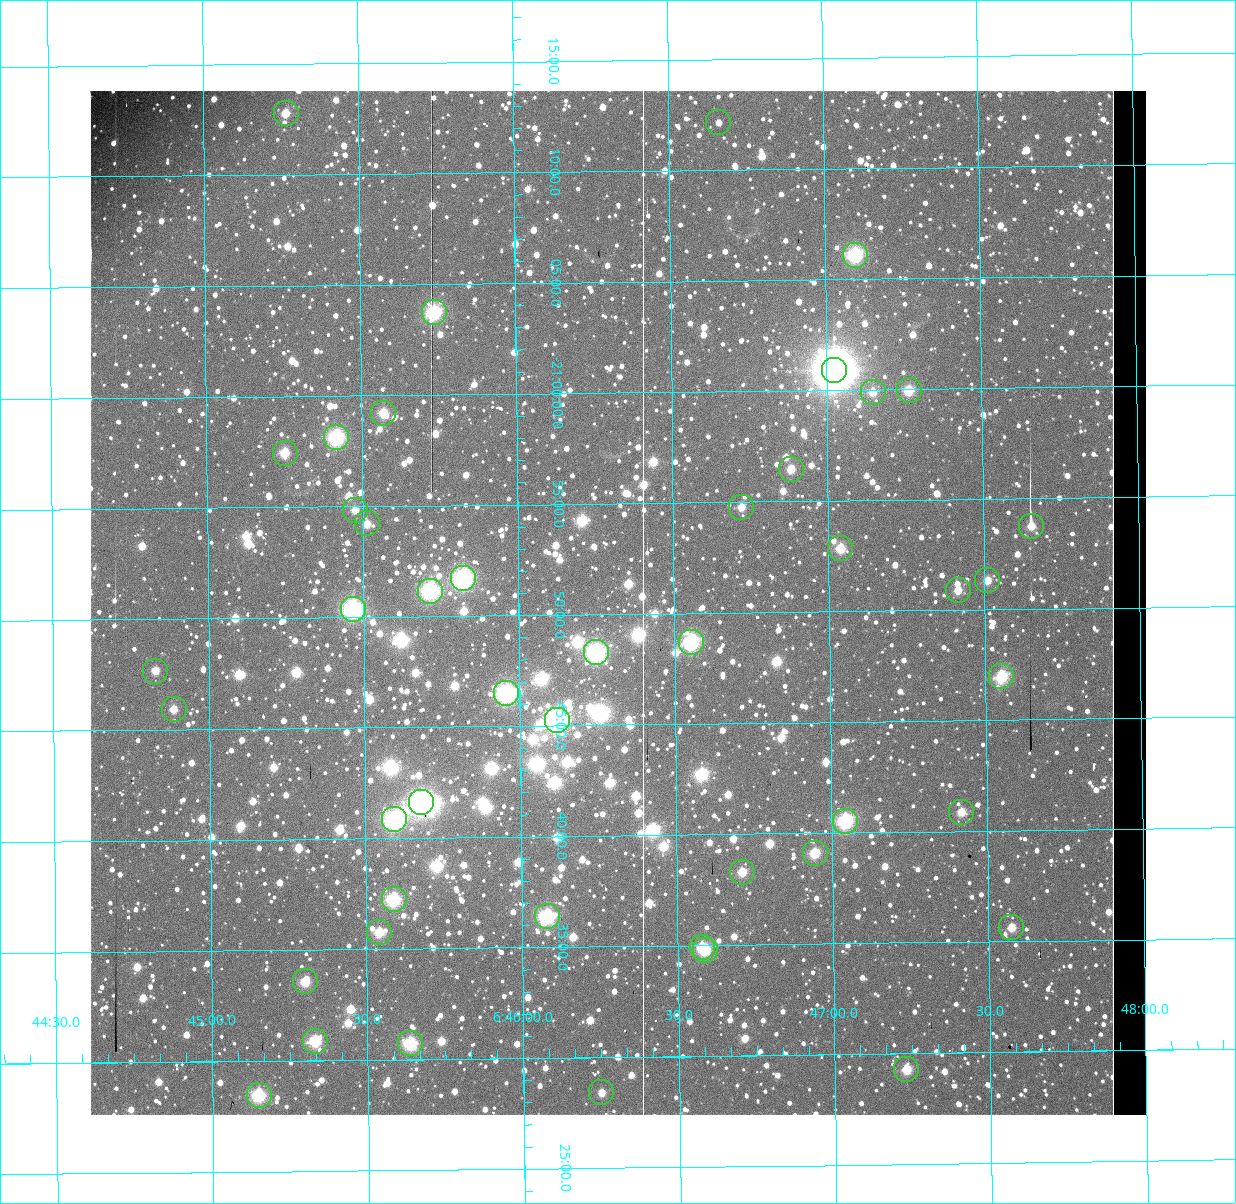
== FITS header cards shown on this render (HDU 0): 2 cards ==
NAXIS1  =                 1056 / Axis length
NAXIS2  =                 1024 / Axis length

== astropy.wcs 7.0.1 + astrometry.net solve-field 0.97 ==
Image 1056 x 1024 px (HDU 0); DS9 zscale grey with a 90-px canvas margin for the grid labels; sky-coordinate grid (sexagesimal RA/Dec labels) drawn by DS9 from the SOLVED WCS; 46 Tycho-2 reference stars matched to detected sources circled (green)
Header WCS: none
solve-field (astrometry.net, Tycho-2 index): SOLVED blind (the file carries no WCS)
Solved WCS: RA---TAN-SIP/DEC--TAN-SIP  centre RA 06:46:19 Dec -20:51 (101.58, -20.84 deg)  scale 2.71 arcsec/px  FOV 47.7' x 46.2'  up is +179 deg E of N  parity normal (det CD < 0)
(file carries no celestial WCS; the grid is the blind solution)
Tycho-2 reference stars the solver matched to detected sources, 46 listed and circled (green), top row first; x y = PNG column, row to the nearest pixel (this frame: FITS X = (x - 91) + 1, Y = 1024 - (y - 91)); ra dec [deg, ICRS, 3 dp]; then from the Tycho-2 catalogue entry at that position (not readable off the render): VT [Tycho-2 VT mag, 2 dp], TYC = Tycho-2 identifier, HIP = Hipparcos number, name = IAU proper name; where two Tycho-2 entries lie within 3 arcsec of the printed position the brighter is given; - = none
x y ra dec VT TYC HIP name
287 113 101.316 -21.213 10.66 5961-3092-1 - -
719 122 101.665 -21.203 11.35 5961-3349-1 - -
856 255 101.774 -21.102 7.91 5961-1426-1 - -
435 312 101.434 -21.062 7.97 5961-2270-1 - -
835 370 101.756 -21.015 6.03 5961-3333-1 32504 -
910 390 101.816 -20.999 10.13 5961-1866-1 - -
874 392 101.787 -20.998 10.88 5961-3111-1 - -
384 413 101.393 -20.987 10.28 5961-3034-1 - -
337 437 101.354 -20.969 8.76 5961-818-1 - -
286 453 101.313 -20.958 10.27 5961-1766-1 - -
792 469 101.721 -20.941 10.62 5961-1540-1 - -
742 507 101.680 -20.913 11.15 5961-1214-1 - -
356 510 101.369 -20.914 10.45 5961-1572-1 - -
368 523 101.379 -20.904 10.64 5961-2674-1 - -
1032 526 101.913 -20.896 10.72 5961-2158-1 - -
841 548 101.760 -20.881 10.32 5961-368-1 - -
464 578 101.456 -20.862 8.27 5961-1358-1 - -
988 580 101.878 -20.855 11.04 5961-1570-1 - -
959 590 101.854 -20.848 11.17 5961-962-1 - -
431 591 101.429 -20.853 7.54 5961-362-1 32393 -
354 609 101.367 -20.840 8.23 5961-2850-1 - -
692 642 101.639 -20.812 7.87 5961-2866-1 32467 -
597 652 101.562 -20.805 8.40 5961-2204-1 32440 -
156 671 101.207 -20.795 10.99 5961-1468-1 - -
1002 676 101.888 -20.783 9.38 5961-2236-1 - -
507 693 101.489 -20.775 7.05 5961-3331-1 32406 -
175 709 101.222 -20.766 10.87 5961-3166-1 - -
558 720 101.530 -20.754 7.32 5961-3329-1 32426 -
422 802 101.420 -20.694 7.79 5961-3346-1 - -
962 812 101.854 -20.681 10.70 5961-2830-1 - -
395 819 101.398 -20.681 8.35 5961-3326-1 32390 -
846 821 101.761 -20.676 8.31 5961-3335-1 - -
816 853 101.736 -20.652 10.07 5961-3073-1 - -
743 872 101.677 -20.638 10.49 5961-2780-1 - -
395 899 101.397 -20.621 9.06 5957-285-1 - -
548 916 101.520 -20.607 7.91 5957-811-1 32422 -
1012 927 101.893 -20.594 10.60 5957-359-1 - -
380 932 101.385 -20.596 10.31 5957-1389-1 - -
703 947 101.644 -20.582 10.35 5957-2794-1 - -
706 950 101.647 -20.579 8.94 5957-19-1 - -
306 981 101.325 -20.560 9.46 5957-1381-1 - -
316 1041 101.333 -20.515 9.77 5957-1223-1 - -
411 1043 101.409 -20.513 9.32 5957-695-1 - -
907 1069 101.807 -20.488 10.15 5957-333-1 - -
602 1092 101.562 -20.474 11.23 5957-523-1 - -
260 1095 101.287 -20.475 9.34 5957-657-1 - -